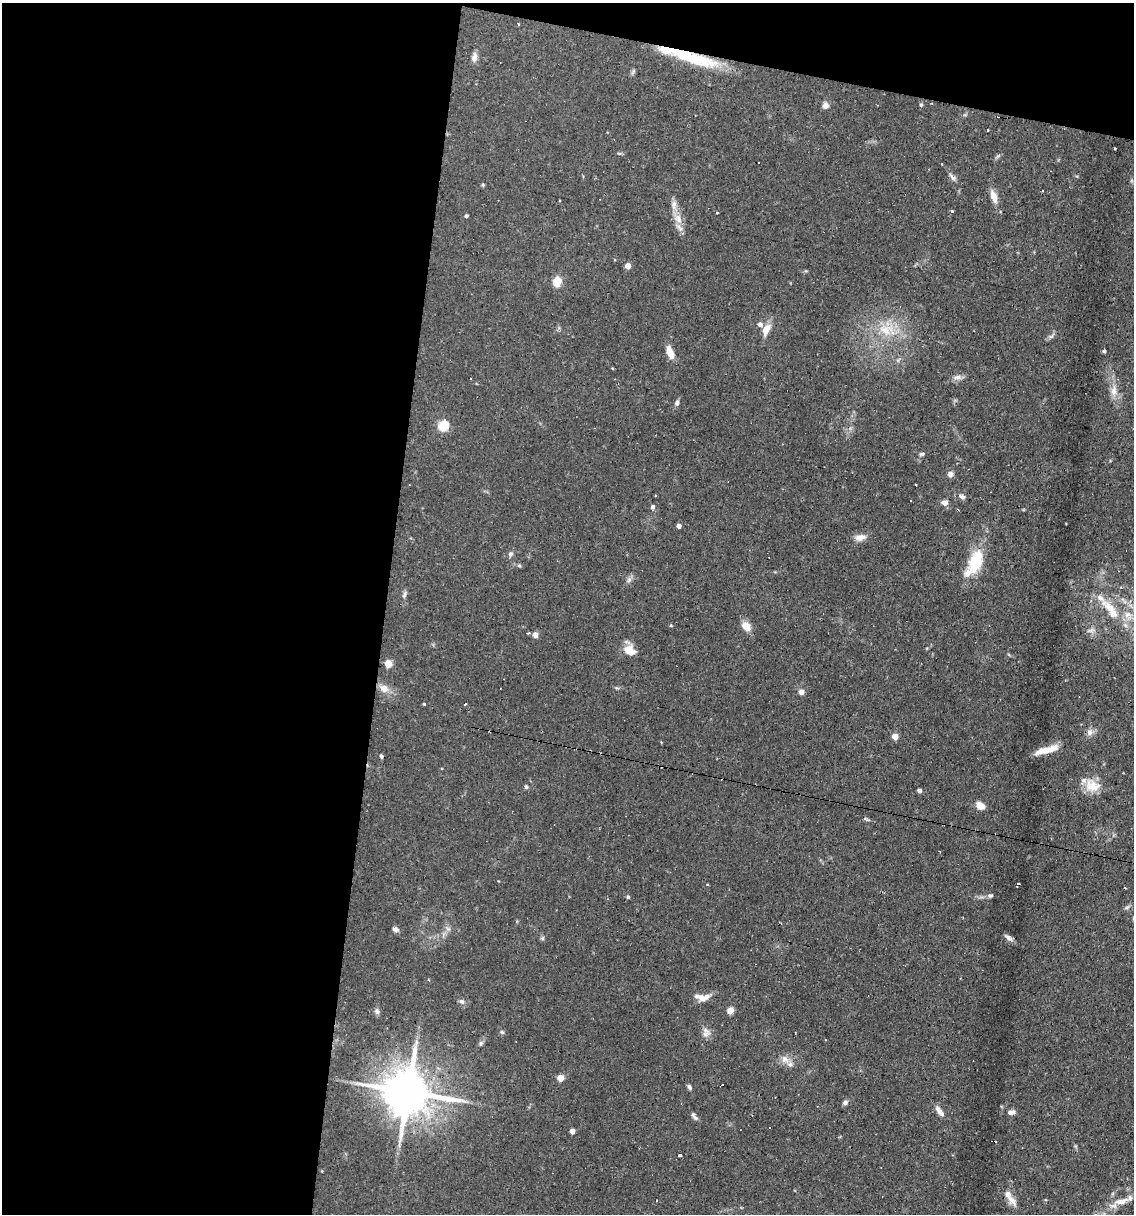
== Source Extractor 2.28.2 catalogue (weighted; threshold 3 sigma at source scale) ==
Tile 1 of 4 x 4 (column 1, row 1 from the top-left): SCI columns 233-1364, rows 3636-4847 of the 4873 x 4847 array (HDU 1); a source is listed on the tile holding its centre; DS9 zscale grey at full resolution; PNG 1136 x 1216 px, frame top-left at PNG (2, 3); no overlay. Shown black and unused: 37% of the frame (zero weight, under 2 of 3 exposures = <1% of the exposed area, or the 3 px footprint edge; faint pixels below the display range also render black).
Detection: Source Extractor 2.28.2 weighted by HDU 2 'WHT'; one run over the whole footprint, this tile lists its part. Background 0.082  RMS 0.0055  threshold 0.0245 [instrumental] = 3 sigma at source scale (4.5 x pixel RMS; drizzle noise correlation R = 1.50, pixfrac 1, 0.05/0.05 arcsec/px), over >= 5 px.
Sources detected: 105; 8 cosmic-ray / hot-pixel residue — not listed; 10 inside a brighter listed object's ellipse — not listed separately; the other 87 listed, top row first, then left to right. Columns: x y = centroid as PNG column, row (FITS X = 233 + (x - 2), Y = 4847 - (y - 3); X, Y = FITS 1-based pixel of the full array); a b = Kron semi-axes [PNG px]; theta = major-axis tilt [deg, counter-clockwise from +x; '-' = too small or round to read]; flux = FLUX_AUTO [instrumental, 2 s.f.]
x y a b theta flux
518 24 3 2 - 0.6
474 57 12 6 80 2.8
691 57 63 12 -17 31
825 105 7 7 - 2.8
921 105 5 4 - 0.76
988 130 3 2 - 0.8
953 178 10 4 -40 1.6
1042 191 2 2 - 0.48
994 196 17 7 -71 4.9
674 205 15 6 83 3.1
952 211 3 3 - 1.7
716 212 3 3 - 2.1
466 216 4 3 - 0.96
679 219 14 7 -74 5.1
628 266 4 4 - 6.4
557 281 10 8 75 8.1
760 324 6 5 - 2
766 329 12 7 62 6.2
886 330 23 16 -5 15
1051 336 7 4 33 1.3
1104 351 4 4 - 0.74
670 353 14 6 -68 6.7
957 377 12 6 6 2.4
1114 391 17 8 84 4.6
677 403 8 5 73 1.4
443 426 5 5 - 39
922 454 7 4 4 1
950 474 7 6 - 2
962 497 7 5 -23 1.7
945 503 8 7 - 2.4
653 507 5 4 - 1.5
679 526 4 4 - 2.5
860 537 16 8 12 3.8
511 554 7 5 51 1.3
976 560 27 13 71 23
519 566 6 4 -1 0.78
629 580 8 5 46 1.4
404 595 10 5 75 1.5
1110 608 25 11 -46 11
1128 615 13 10 -72 5.6
746 626 11 9 -57 5.5
1091 630 9 6 8 1.8
528 633 6 2 5 0.54
535 635 7 6 - 2.3
630 650 15 11 -38 6.5
388 664 5 4 - 15
384 688 11 9 -21 4.5
801 692 5 5 - 3.7
424 704 3 3 - 3.3
465 704 3 3 - 1.3
1090 732 10 9 - 2.6
895 737 5 4 - 5.9
1044 750 26 7 13 7.7
381 756 5 4 - 0.86
1092 785 21 16 -18 9.3
526 787 6 4 -75 0.97
919 791 4 4 - 2.3
980 806 10 7 -27 5.2
866 819 9 3 -30 0.79
1018 884 4 3 - 1.6
990 895 7 5 -18 1
628 897 4 4 - 1
1127 907 8 4 36 1
395 929 8 6 -12 1.6
448 929 7 4 -19 1.1
1008 937 11 6 -30 1.9
542 938 6 5 - 0.86
701 997 15 7 -17 4.8
462 1001 7 6 - 1.6
730 1010 7 7 - 3.2
377 1011 8 6 -49 1.4
502 1032 6 4 -44 0.79
705 1034 14 7 26 2.7
481 1043 8 5 60 1.2
785 1059 12 8 -49 3.5
560 1078 5 4 - 9.8
689 1087 7 5 -63 1.1
408 1092 15 12 -10 2600
845 1103 6 5 - 1.6
939 1110 13 7 -51 2.7
1011 1112 9 6 14 2
693 1115 8 6 -81 1.4
572 1131 4 4 - 3.8
680 1155 3 3 - 1.2
1011 1200 21 7 -55 4.3
657 1201 3 3 - 0.75
1121 1201 23 8 13 6
Overlapping masked pixels (flux is a lower limit): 1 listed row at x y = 691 57